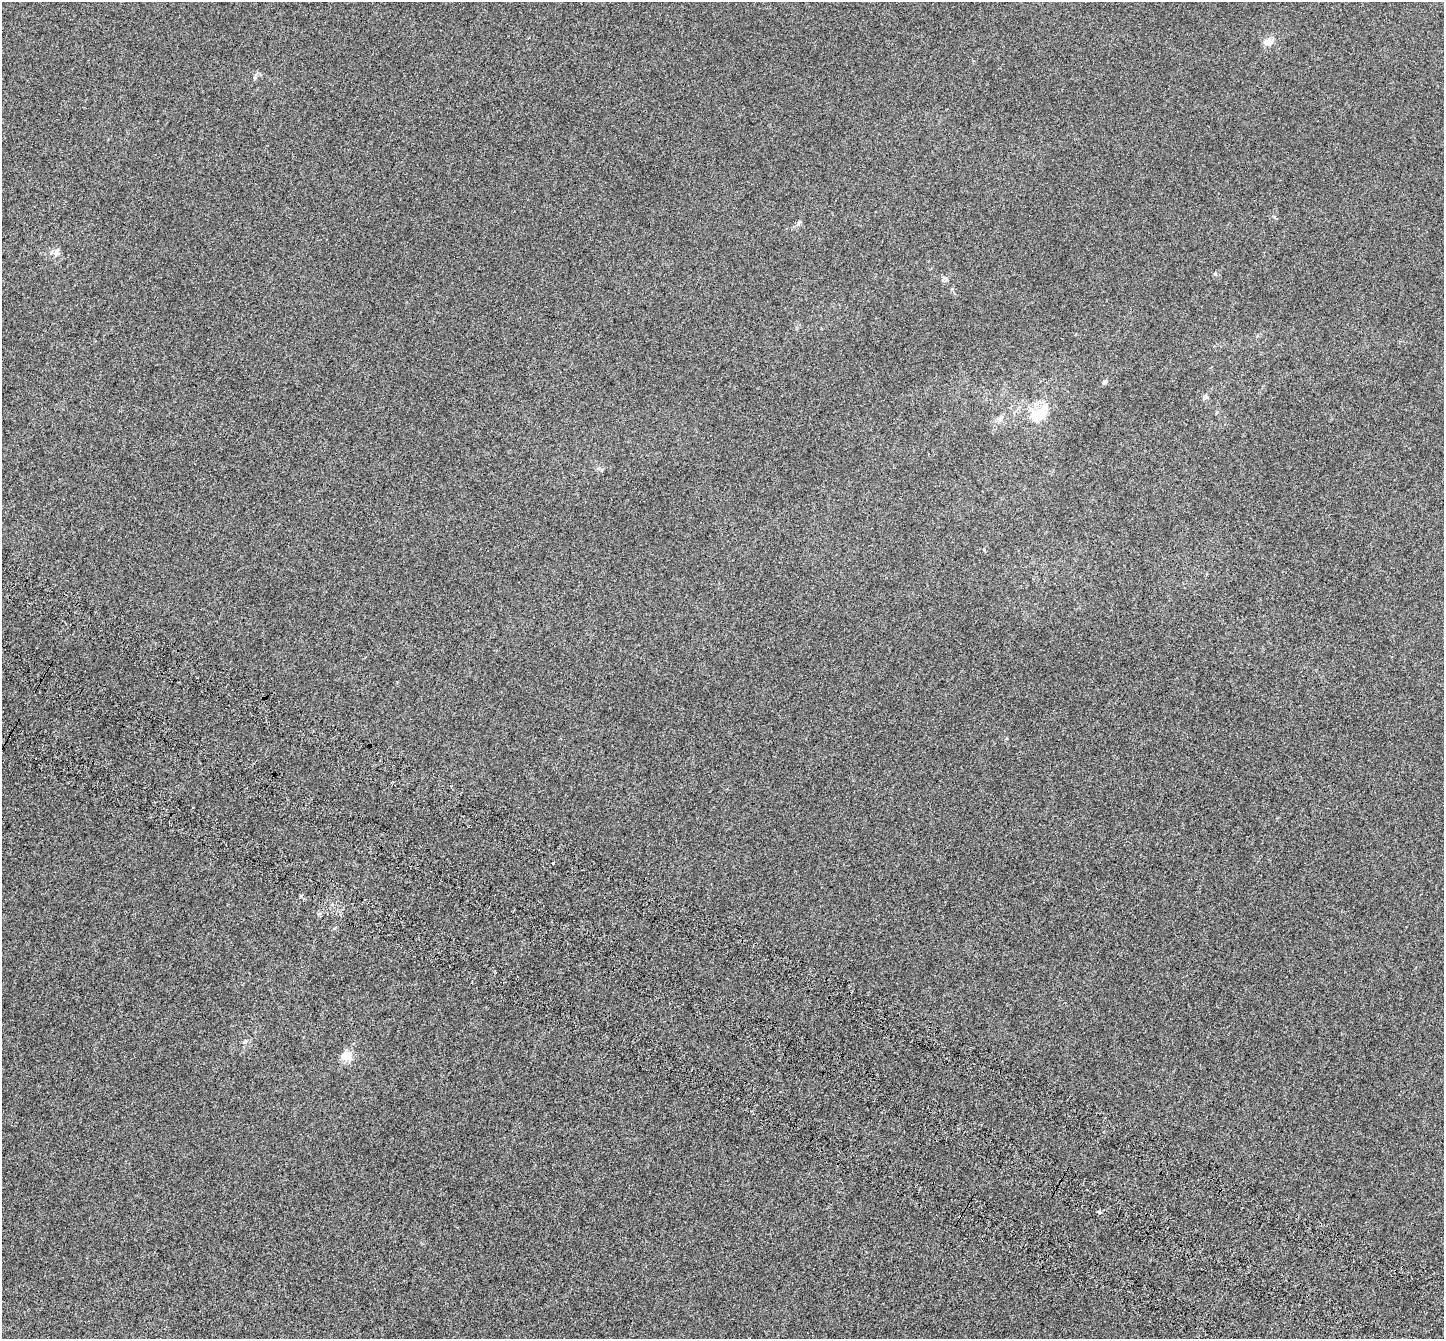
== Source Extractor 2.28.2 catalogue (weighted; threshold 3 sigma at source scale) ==
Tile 6 of 4 x 4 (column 2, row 2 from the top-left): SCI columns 1542-2983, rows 3061-4397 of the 5958 x 6056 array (HDU 1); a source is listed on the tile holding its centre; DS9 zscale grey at full resolution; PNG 1446 x 1341 px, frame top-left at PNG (2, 2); no overlay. Shown black and unused: <1% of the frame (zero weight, under 5 of 9 exposures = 6% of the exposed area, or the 3 px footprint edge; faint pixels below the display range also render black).
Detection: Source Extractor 2.28.2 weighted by HDU 2 'WHT'; one run over the whole footprint, this tile lists its part. Background -3.98e-04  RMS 0.0017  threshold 0.00702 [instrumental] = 3 sigma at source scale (4.09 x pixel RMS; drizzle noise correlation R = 1.36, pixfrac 0.8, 0.0396/0.0396 arcsec/px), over >= 5 px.
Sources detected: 14; all 14 listed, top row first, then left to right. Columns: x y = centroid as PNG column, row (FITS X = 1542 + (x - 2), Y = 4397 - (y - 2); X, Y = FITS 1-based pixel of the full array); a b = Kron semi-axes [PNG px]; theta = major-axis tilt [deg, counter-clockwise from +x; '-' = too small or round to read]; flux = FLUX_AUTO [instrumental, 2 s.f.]
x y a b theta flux
1268 42 13 9 17 1.2
255 78 7 5 69 0.3
799 223 10 4 66 0.33
56 252 12 7 76 0.78
1215 274 5 5 - 0.23
945 278 10 4 -52 0.32
1104 382 6 5 - 0.45
1205 397 7 6 - 0.46
1037 415 22 14 40 5.3
1000 419 10 7 64 0.66
598 468 7 5 -58 0.36
245 1042 6 5 - 0.28
346 1055 14 12 15 1.9
1099 1212 4 3 - 0.65
Unlisted compact peaks at least as high as the median listed source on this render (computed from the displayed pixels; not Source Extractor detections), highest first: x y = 1274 217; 984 550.